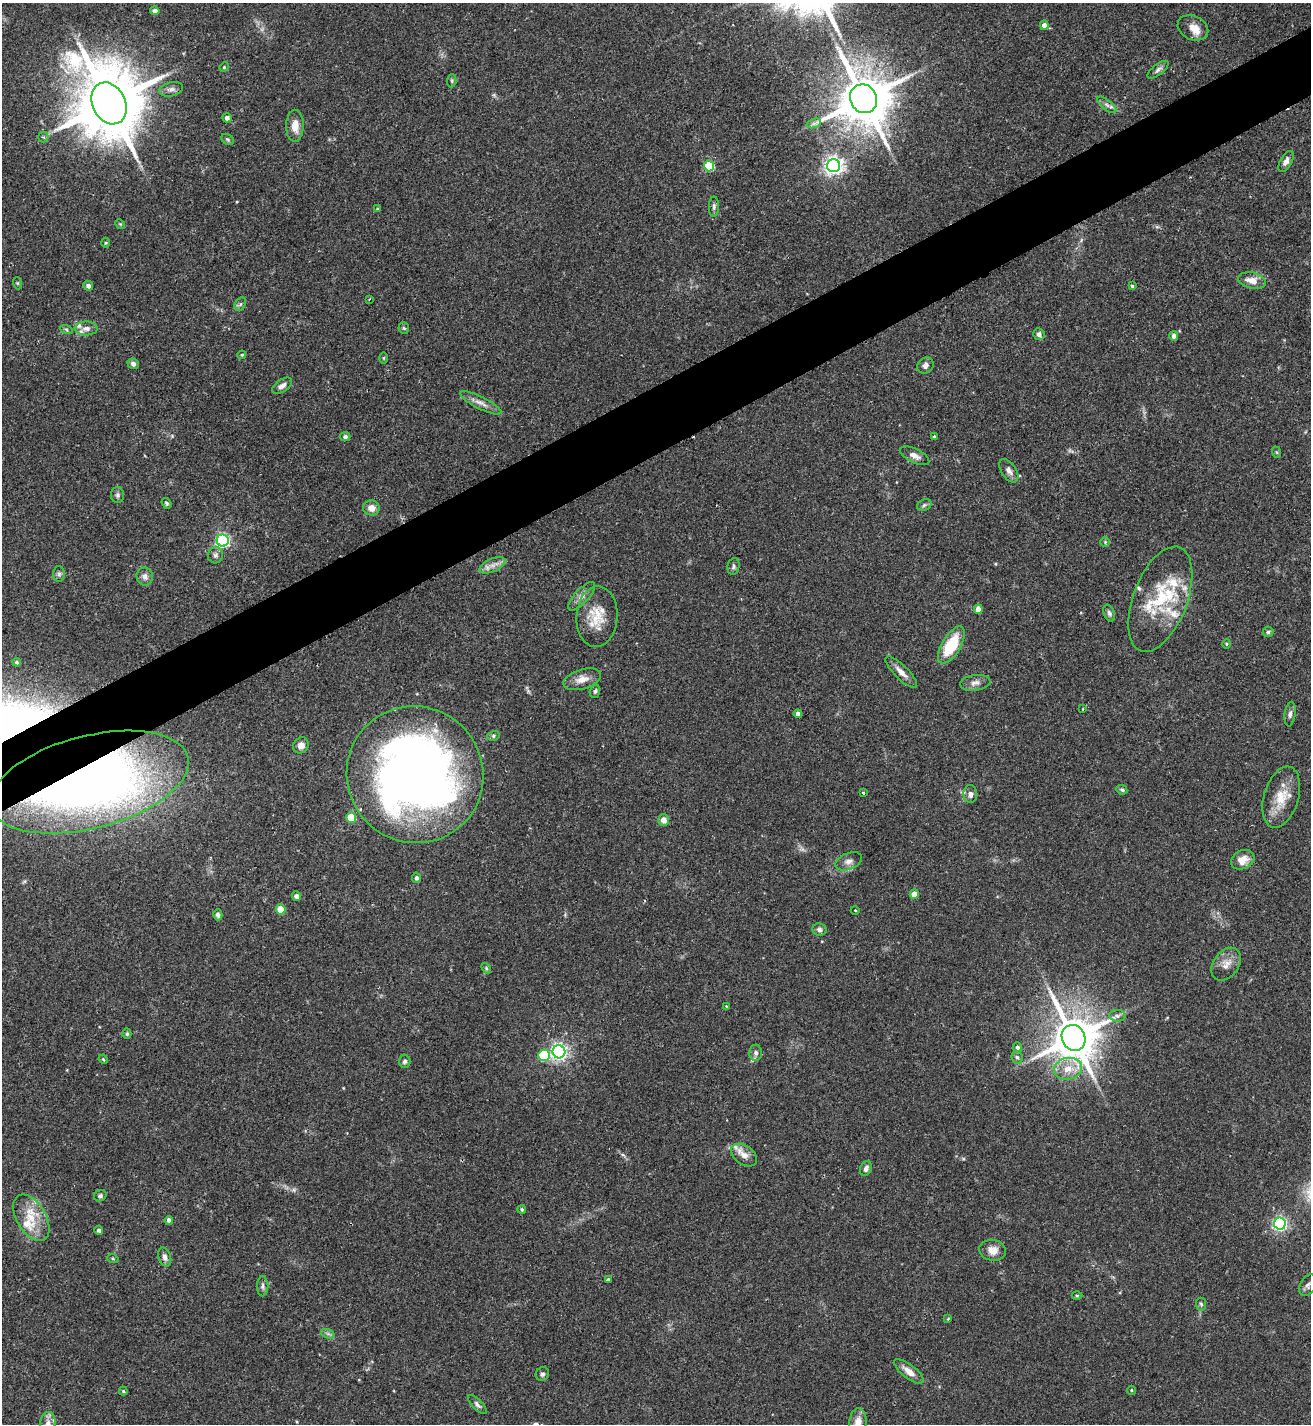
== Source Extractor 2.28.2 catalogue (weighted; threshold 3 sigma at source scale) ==
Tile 10 of 4 x 4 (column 2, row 3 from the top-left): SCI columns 1469-2777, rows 1429-2850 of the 5688 x 5698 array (HDU 1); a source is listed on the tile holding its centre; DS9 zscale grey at full resolution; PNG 1313 x 1426 px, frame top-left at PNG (2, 3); each listed source drawn as its Kron ellipse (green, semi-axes under 4 px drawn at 4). Shown black and unused: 5% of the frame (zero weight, under 2 of 3 exposures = <1% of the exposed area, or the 3 px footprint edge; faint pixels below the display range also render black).
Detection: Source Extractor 2.28.2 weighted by HDU 2 'WHT'; one run over the whole footprint, this tile lists its part. Background 0.0713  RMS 0.0061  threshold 0.0274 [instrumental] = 3 sigma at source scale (4.5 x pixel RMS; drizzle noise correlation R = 1.50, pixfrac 1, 0.05/0.05 arcsec/px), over >= 5 px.
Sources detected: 143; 1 too faint to see at this stretch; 1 cosmic-ray / hot-pixel residue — neither listed nor drawn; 12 inside a brighter listed object's ellipse — not listed separately; the other 129 listed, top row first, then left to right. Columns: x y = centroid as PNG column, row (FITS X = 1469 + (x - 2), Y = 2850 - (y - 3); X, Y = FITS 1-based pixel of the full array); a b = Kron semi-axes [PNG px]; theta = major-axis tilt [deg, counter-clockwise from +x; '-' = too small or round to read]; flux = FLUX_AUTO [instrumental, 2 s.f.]
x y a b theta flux
155 11 4 4 - 2.6
1044 25 5 4 - 3.7
1193 28 16 11 -26 6.4
224 67 5 4 - 0.73
1158 70 12 5 38 1.9
452 81 6 4 85 0.95
171 89 12 7 14 2.7
864 99 15 13 -60 3300
109 103 22 16 -65 6300
1107 105 11 5 -38 2.3
227 118 4 4 - 2.3
814 123 7 4 19 1.6
295 126 16 9 90 6.6
43 137 5 5 - 1.1
228 139 7 5 -35 1
1286 161 11 6 61 3
709 166 5 5 - 35
834 166 6 6 - 300
714 206 10 5 89 1.6
377 209 4 3 - 0.71
120 224 5 4 - 0.72
105 243 5 3 - 0.64
1252 280 14 8 -12 6
17 283 6 4 -71 0.64
88 286 5 4 - 2.4
1132 286 4 3 - 0.89
369 299 3 2 - 0.6
240 304 7 5 59 1.2
86 328 11 7 0 3
404 328 6 5 - 0.9
66 329 6 4 -19 0.92
1039 334 6 5 - 2.1
1174 336 5 4 - 2.4
242 355 4 3 - 0.7
384 358 5 3 - 0.61
133 364 6 5 - 2.3
925 365 9 7 43 2.6
282 386 11 6 35 2.9
481 403 23 6 -26 4.2
345 437 5 4 - 1.5
934 437 3 3 - 0.8
1276 452 6 4 -70 0.67
915 456 16 7 -26 3.9
1009 471 13 7 -57 3.2
117 495 8 6 -89 1.6
167 503 6 4 -53 0.98
924 505 7 5 23 1.4
371 508 8 7 - 4.9
223 540 6 6 - 130
1105 542 5 4 - 0.85
215 555 8 7 - 1.9
492 565 14 6 24 4
733 566 8 6 80 1.5
59 574 8 5 89 1.5
145 576 9 8 - 2.9
582 596 18 7 47 4.2
1160 599 55 27 69 38
978 609 5 4 - 7.5
1109 613 9 5 -67 1.5
597 617 30 20 87 16
1268 632 5 5 - 1.1
1226 644 5 3 - 0.6
951 645 21 9 59 26
17 662 4 3 - 0.8
901 672 21 7 -45 5
582 679 19 10 17 6.2
975 683 15 8 7 3.5
595 691 7 5 72 1.2
1083 709 4 2 - 0.45
798 714 4 4 - 3.8
1290 714 12 5 83 2.1
493 736 6 5 - 1.1
301 745 8 7 - 3.4
415 775 69 67 -47 530
90 782 102 46 14 480
1122 790 6 4 -25 1.1
863 793 3 3 - 1.1
970 794 9 7 -88 2.8
1281 797 31 17 73 15
351 817 5 5 - 20
664 820 6 5 - 5
1243 860 12 9 25 7
849 861 14 8 22 3.5
416 878 5 4 - 1.5
914 894 4 4 - 6.9
296 896 5 4 - 2.5
281 909 5 5 - 14
855 910 4 3 - 0.43
218 915 5 4 - 1.6
819 930 7 6 - 1.8
1226 964 18 12 54 6.1
486 968 6 4 -49 0.8
726 1006 4 3 - 0.49
1117 1016 8 6 -4 1.9
127 1034 5 4 - 0.99
1074 1038 13 11 -64 2600
1017 1047 5 5 - 2.1
559 1052 6 6 - 220
756 1053 8 6 -89 2.1
544 1055 6 5 - 31
1017 1057 6 5 - 1.3
103 1059 5 4 - 0.62
405 1061 6 5 - 1.6
1068 1069 14 11 12 9.3
744 1155 14 9 -37 5.1
866 1168 7 5 65 2.3
100 1196 6 5 - 1.4
522 1209 4 4 - 0.93
31 1218 25 14 -59 15
169 1220 4 4 - 2.3
1280 1224 6 6 - 140
99 1230 4 4 - 1.7
992 1250 13 10 -7 5.9
165 1257 10 6 -72 2.6
113 1259 6 3 -20 0.66
608 1280 3 3 - 1.1
1308 1285 11 7 62 2.3
263 1286 10 6 90 1.8
1077 1295 5 3 - 0.74
1201 1304 6 5 - 1
948 1319 4 3 - 0.72
328 1334 7 4 -19 1.3
909 1371 18 7 -38 5.7
542 1374 7 6 - 1.6
1131 1390 4 3 - 0.73
123 1391 4 4 - 0.78
477 1404 12 5 -46 1.8
858 1422 14 8 85 7.4
48 1423 11 7 83 3.5
Overlapping masked pixels (flux is a lower limit): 1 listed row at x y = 90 782
Isophote crosses this tile's border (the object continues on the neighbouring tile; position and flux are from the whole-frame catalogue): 3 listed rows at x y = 90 782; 858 1422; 48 1423